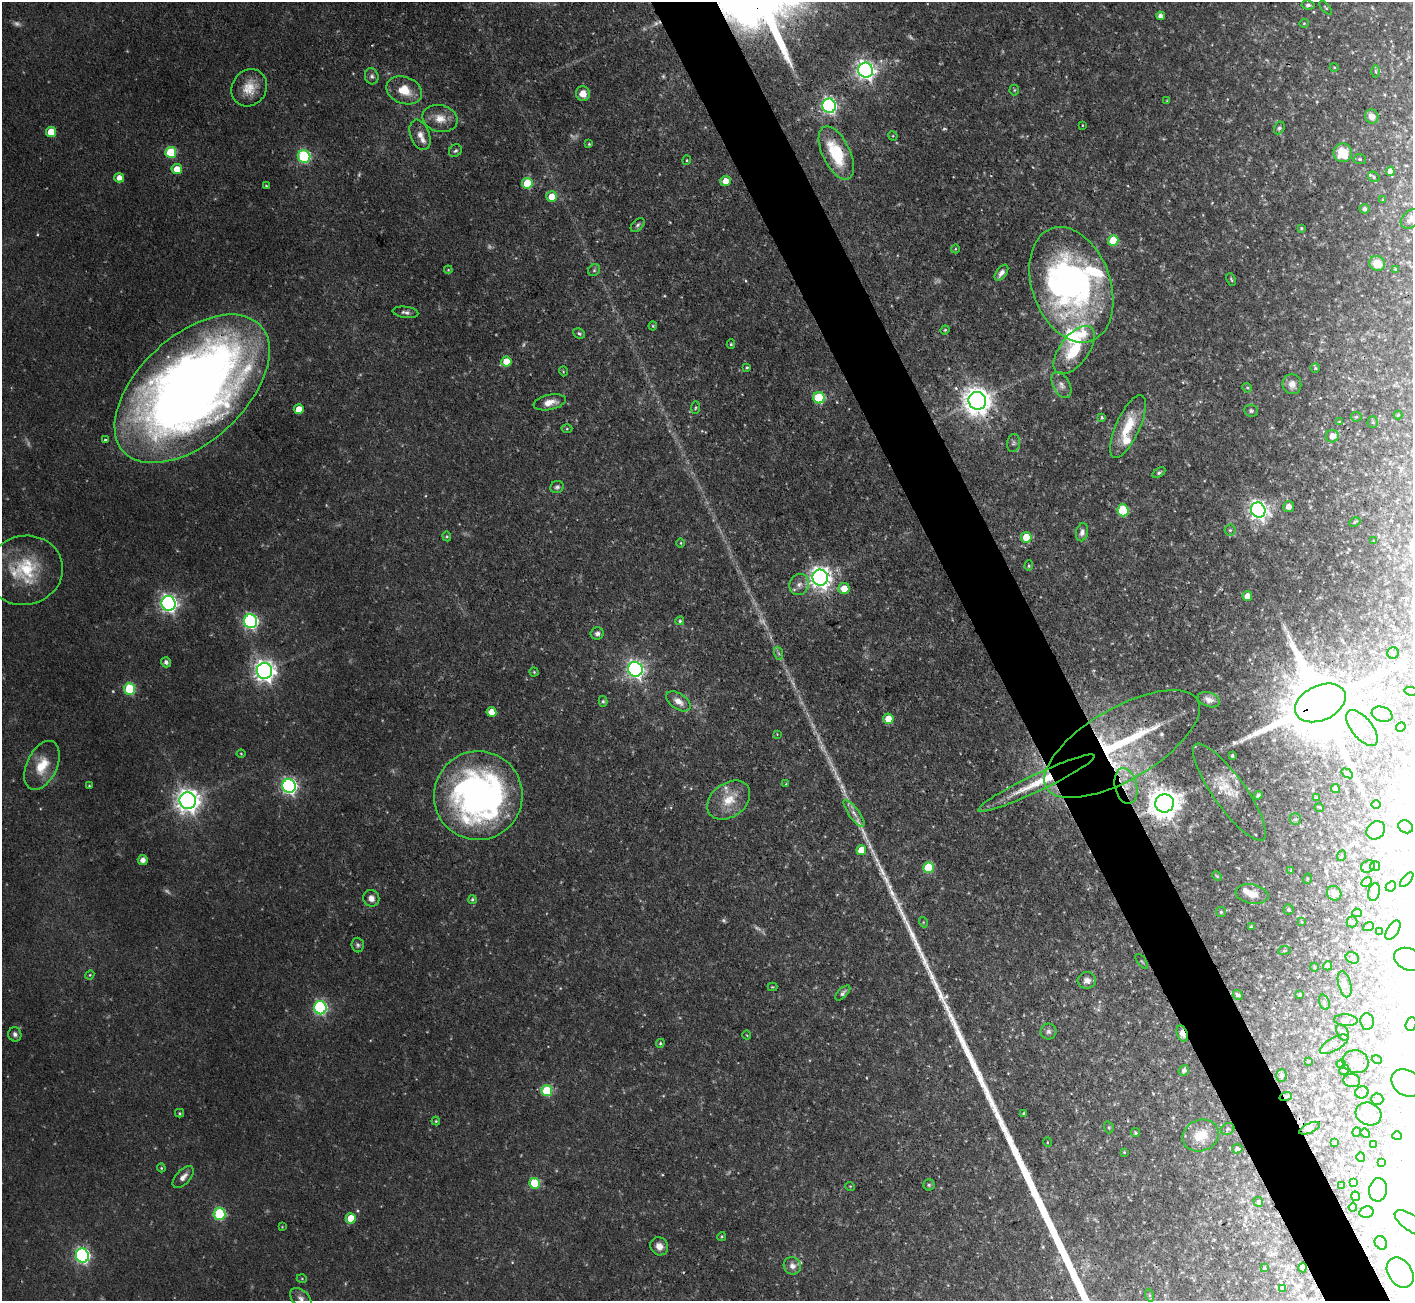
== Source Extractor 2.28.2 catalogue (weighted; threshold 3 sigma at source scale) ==
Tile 6 of 4 x 4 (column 2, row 2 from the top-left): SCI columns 1413-2823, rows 2884-4182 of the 5648 x 5633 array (HDU 1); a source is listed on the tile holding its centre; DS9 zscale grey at full resolution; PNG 1415 x 1303 px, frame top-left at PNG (2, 2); each listed source drawn as its Kron ellipse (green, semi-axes under 4 px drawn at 4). Shown black and unused: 5% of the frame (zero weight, under 3 of 4 exposures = <1% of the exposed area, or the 3 px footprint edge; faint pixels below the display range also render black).
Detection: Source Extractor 2.28.2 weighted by HDU 2 'WHT'; one run over the whole footprint, this tile lists its part. Background 0.0568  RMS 0.0043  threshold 0.0194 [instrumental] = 3 sigma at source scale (4.5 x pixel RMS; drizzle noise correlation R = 1.50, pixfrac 1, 0.05/0.05 arcsec/px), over >= 5 px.
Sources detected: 345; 19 too faint to see at this stretch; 50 inside a brighter object's white glare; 1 cosmic-ray / hot-pixel residue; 1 long thin detection or spike segment (spike, bleed or trail) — neither listed nor drawn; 16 inside a brighter listed object's ellipse — not listed separately; the other 258 listed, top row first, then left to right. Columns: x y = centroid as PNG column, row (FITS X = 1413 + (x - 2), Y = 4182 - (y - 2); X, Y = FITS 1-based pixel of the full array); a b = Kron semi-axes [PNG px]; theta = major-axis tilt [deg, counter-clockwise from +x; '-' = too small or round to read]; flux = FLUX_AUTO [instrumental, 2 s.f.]
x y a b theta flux
1308 5 6 4 -7 1.4
1326 8 8 3 -49 0.49
1161 16 4 4 - 2
1304 23 5 3 - 0.36
1334 67 4 3 - 0.4
866 70 7 7 - 230
1375 71 6 4 -89 0.77
372 76 8 6 -74 1.4
249 88 19 17 56 8.7
404 90 18 13 -21 9.3
1014 90 5 5 - 0.54
583 94 7 7 - 4.6
1167 101 4 2 - 0.32
829 106 7 6 - 120
1372 117 7 6 - 3.3
440 118 18 13 -13 6.3
1082 125 3 2 - 0.29
1279 128 7 5 61 0.91
51 132 5 5 - 9.5
420 135 16 9 -69 3.8
893 136 5 4 - 0.42
589 144 3 3 - 0.41
455 151 7 5 40 0.94
171 152 5 5 - 21
836 153 29 13 -64 24
1343 153 9 9 - 13
304 156 6 6 - 55
1360 159 6 5 - 0.75
687 160 4 4 - 0.46
177 169 5 5 - 6.3
1390 171 4 4 - 3.1
1374 177 6 5 - 0.75
119 178 5 5 - 3.4
725 181 5 5 - 5.1
527 183 5 5 - 14
266 186 3 3 - 0.47
552 197 5 5 - 7
1383 200 3 3 - 0.4
1364 209 5 4 - 1.4
1411 219 11 8 41 3
638 225 8 5 47 1
1301 228 4 4 - 0.5
1113 240 5 5 - 11
955 249 4 3 - 0.4
1377 263 8 7 - 7.4
1396 269 4 3 - 0.47
448 270 4 3 - 0.38
594 270 6 5 - 0.86
1001 273 9 5 54 2.4
1231 279 6 3 -64 0.58
1071 285 60 39 -70 150
406 312 13 5 -7 1.6
653 326 4 4 - 0.51
945 330 4 4 - 0.51
579 333 6 5 - 0.83
731 344 5 4 - 0.69
1074 350 28 14 53 17
506 362 5 5 - 8.6
747 367 4 3 - 0.56
1315 368 4 4 - 0.58
563 371 5 3 - 0.4
1292 384 10 9 - 3
1061 385 14 8 -62 2.8
1247 388 5 4 - 0.56
192 389 93 53 43 590
819 398 6 5 - 30
977 401 9 8 - 630
550 402 16 7 12 4.2
696 408 6 3 88 0.51
299 409 5 5 - 5.8
1251 411 7 6 - 0.96
1398 415 4 4 - 0.39
1356 417 5 5 - 0.68
1102 418 3 3 - 0.61
1339 422 4 2 - 0.3
1373 422 5 5 - 0.61
1128 427 34 12 66 15
567 429 5 3 - 0.52
1332 436 6 6 - 4
105 440 4 3 - 0.61
1014 443 9 6 82 1.2
1159 473 7 4 33 0.88
557 487 7 6 - 1.2
1289 506 5 5 - 2.8
1123 510 6 5 - 28
1258 510 8 7 - 240
1355 522 6 3 26 0.53
1230 530 5 5 - 0.77
1082 532 9 6 79 2
447 536 5 4 - 0.59
1026 537 5 5 - 11
1374 541 3 2 - 0.36
681 543 5 3 - 0.41
1029 566 5 4 - 0.6
25 570 38 34 13 30
820 578 8 7 - 320
799 585 11 9 65 3
844 588 5 5 - 6.4
1247 596 5 5 - 3.8
169 603 7 7 - 190
251 621 7 6 - 100
680 621 4 4 - 0.66
597 633 6 6 - 1.6
778 653 7 4 -70 0.98
1393 653 6 5 - 0.87
166 662 5 5 - 1.3
635 669 7 7 - 190
264 671 8 7 - 310
534 672 4 4 - 0.52
130 689 6 5 - 32
1411 691 7 4 -6 0.93
1209 700 11 7 -20 2.5
603 701 5 4 - 0.73
678 701 14 7 -34 4
1320 703 27 17 25 6900
491 712 5 5 - 4.8
1382 714 11 7 -18 2.6
888 719 5 5 - 7.2
1401 727 5 4 - 0.46
1362 728 21 10 -51 8.8
777 734 3 3 - 0.28
1122 744 87 36 30 61
241 754 4 4 - 0.43
1232 756 3 3 - 0.72
42 765 26 15 65 12
1347 773 6 3 -36 0.64
1036 783 64 8 25 18
786 784 4 4 - 0.43
89 786 3 3 - 0.4
289 786 7 6 - 140
1126 786 18 11 -77 7.9
1335 788 4 4 - 0.97
1229 792 58 16 -54 9.9
1258 795 4 4 - 1.2
478 796 44 44 - 190
1316 798 3 3 - 0.76
729 800 24 17 37 11
188 801 8 8 - 420
1164 803 9 9 - 800
1376 805 5 3 - 0.4
1319 807 5 3 - 0.36
854 813 16 5 -54 3
1295 819 6 5 - 0.83
1406 827 8 6 -31 1.3
1376 830 10 8 41 3.1
861 850 5 5 - 7.9
1341 856 5 3 - 0.34
143 860 5 5 - 2.5
1368 866 7 5 29 1.1
1375 866 5 5 - 0.6
928 868 5 5 - 22
1291 870 4 4 - 0.35
1217 876 5 3 - 0.47
1307 879 5 3 - 0.38
1407 880 9 3 49 0.9
1367 882 6 4 28 0.86
1391 886 5 4 - 1.7
1374 892 9 5 75 2.7
1334 893 8 7 - 3.6
1252 894 16 9 -11 5.5
371 898 8 8 - 2.9
472 900 4 4 - 0.72
1289 910 5 5 - 0.76
1221 912 5 5 - 0.59
1357 913 5 4 - 0.64
923 922 5 3 - 0.44
1302 922 4 2 - 0.33
1352 922 5 5 - 0.77
1251 926 4 4 - 0.51
1368 927 5 2 - 0.57
1393 930 11 5 57 3.7
1380 931 3 2 - 0.41
358 945 7 6 - 1.1
1284 950 6 3 9 0.45
1352 958 7 5 -24 0.91
1409 959 16 10 -24 3.4
1142 961 9 2 -54 0.41
1328 966 4 4 - 3.2
1314 967 4 3 - 0.36
90 975 4 4 - 0.49
1087 980 9 8 - 2.6
1345 984 13 6 -75 2
772 987 5 4 - 0.47
843 993 9 4 45 1.2
1238 995 5 4 - 1.4
1300 995 3 2 - 0.46
1324 1002 8 5 -72 0.78
320 1008 6 6 - 82
1346 1020 12 6 -5 1.5
1367 1021 8 6 -83 1.8
1411 1024 7 5 71 1.1
1048 1031 8 8 - 1.5
1343 1033 9 5 -60 1.4
15 1034 7 6 - 1.5
1182 1034 8 5 -69 2.7
747 1035 4 2 - 0.3
660 1043 4 4 - 0.61
1334 1044 16 6 29 2.9
1377 1060 5 3 - 0.37
1308 1061 3 3 - 0.43
1355 1062 13 11 -14 4.6
1341 1064 4 4 - 0.71
1184 1070 5 4 - 1.2
1344 1070 5 4 - 0.65
1281 1076 6 5 - 1.6
1352 1080 8 6 -5 1.5
1406 1083 16 12 -33 27
547 1091 5 5 - 24
1362 1092 7 6 - 1
1286 1096 6 4 20 0.81
1377 1099 6 5 - 0.97
179 1113 4 4 - 0.52
1024 1113 3 3 - 0.42
1368 1114 13 11 -25 3
436 1121 4 4 - 0.49
1109 1127 6 4 -71 0.73
1309 1128 11 5 23 1.2
1228 1129 7 5 30 1
1357 1132 4 4 - 0.48
1136 1133 4 3 - 0.7
1365 1133 5 4 - 0.5
1201 1136 18 15 21 11
1397 1136 5 4 - 1.4
1047 1142 5 3 - 0.36
1335 1143 3 3 - 0.45
1374 1144 4 3 - 0.8
1237 1149 5 4 - 1.3
1124 1152 3 3 - 0.45
1361 1157 4 4 - 0.56
1382 1163 3 2 - 0.29
161 1168 4 3 - 0.49
183 1177 13 7 47 2.8
535 1183 5 5 - 19
1354 1183 4 3 - 0.65
929 1185 5 5 - 0.72
850 1186 5 3 - 0.35
1341 1186 3 2 - 0.43
1378 1190 12 9 82 14
1355 1196 5 3 - 1.3
1258 1202 5 4 - 0.57
1353 1207 4 2 - 0.62
1366 1212 7 5 13 1.1
219 1214 6 6 - 42
351 1218 5 5 - 10
1411 1223 19 8 -34 3.5
282 1227 3 3 - 0.35
722 1237 4 4 - 0.56
1381 1243 7 5 -54 3
659 1246 9 8 - 3.4
82 1256 7 6 - 100
792 1266 9 8 - 2.5
1264 1268 3 2 - 0.4
1303 1268 5 3 - 1.2
1400 1272 16 11 -56 6.2
302 1279 5 3 - 0.38
1282 1288 3 3 - 0.59
1149 1295 6 4 -71 0.72
301 1298 12 8 -43 2.4
Overlapping masked pixels (flux is a lower limit): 9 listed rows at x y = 192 389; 977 401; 1320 703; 1122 744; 1036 783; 1126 786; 1182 1034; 1286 1096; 1303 1268
Isophote crosses this tile's border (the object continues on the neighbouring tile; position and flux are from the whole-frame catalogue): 8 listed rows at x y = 1411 219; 192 389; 1411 691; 1409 959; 1411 1024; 1406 1083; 1411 1223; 301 1298
Unlisted compact peaks at least as high as the median listed source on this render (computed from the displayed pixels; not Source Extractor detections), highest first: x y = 932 977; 892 893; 940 996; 912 935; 918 947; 922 956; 927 966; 947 1008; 904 918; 883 873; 791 65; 896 900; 663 76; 870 847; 901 910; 746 281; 664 296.